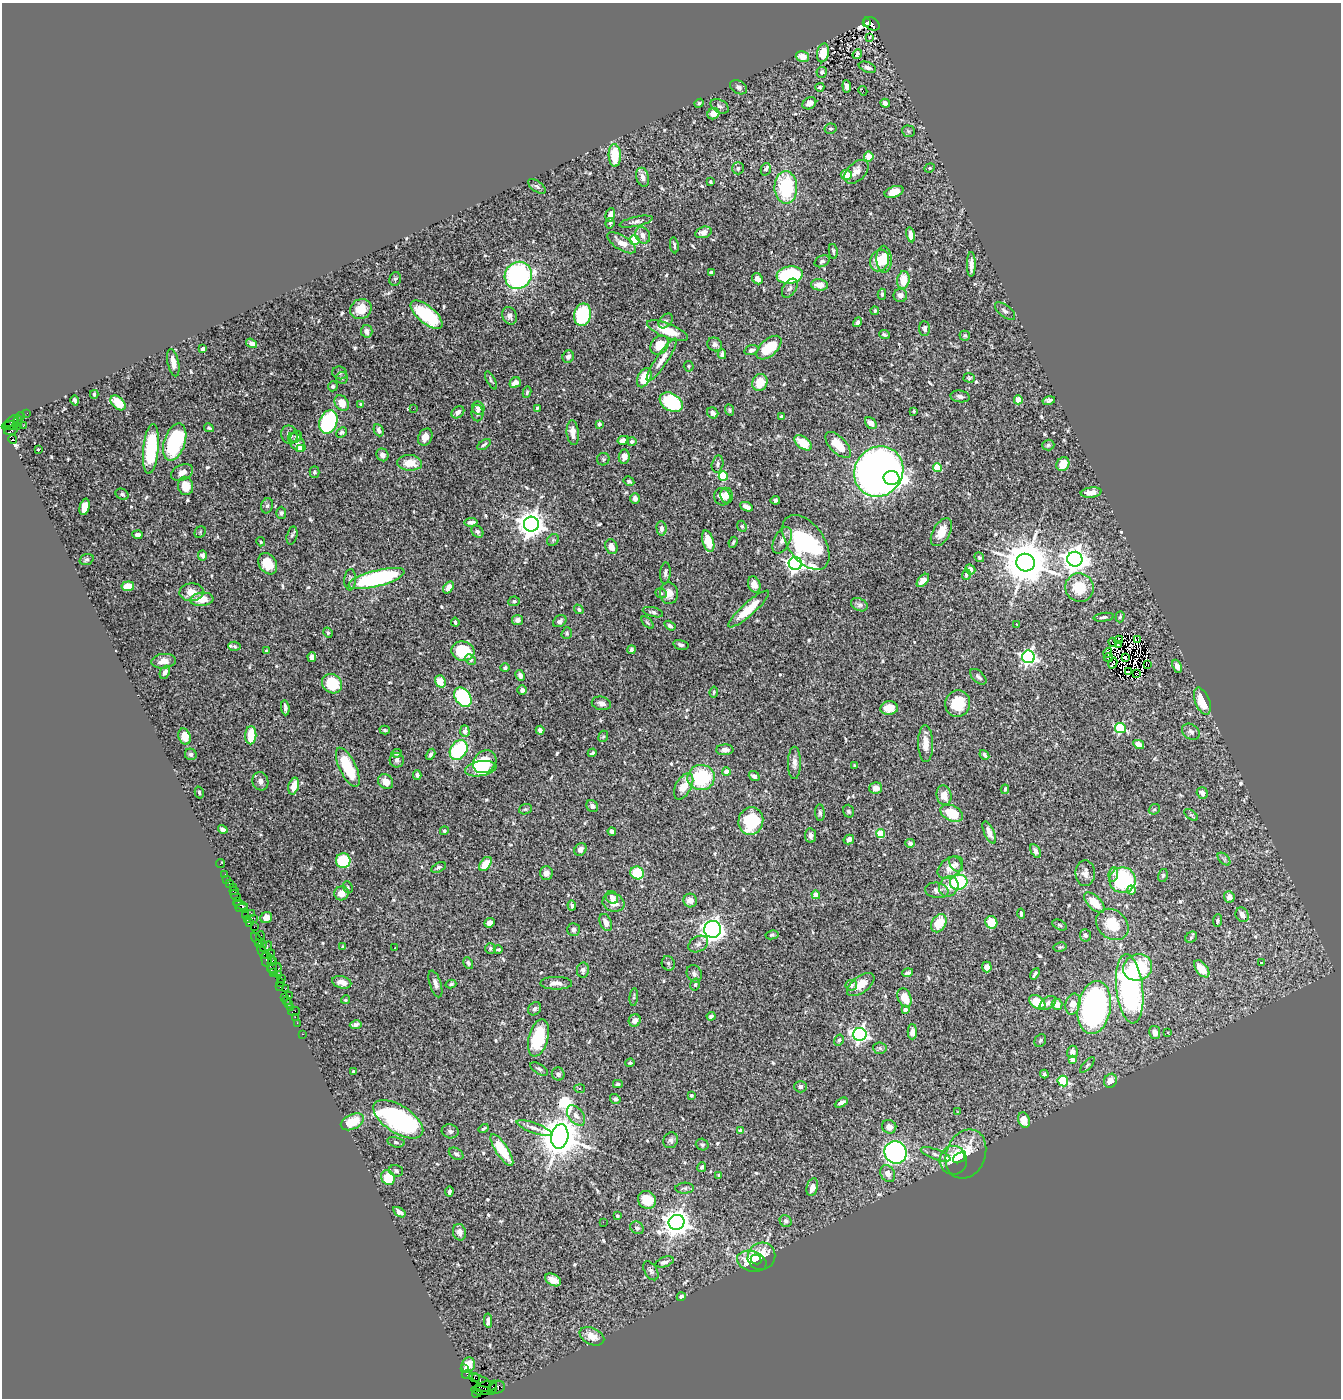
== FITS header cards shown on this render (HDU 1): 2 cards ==
NAXIS1  =                 1339
NAXIS2  =                 1396

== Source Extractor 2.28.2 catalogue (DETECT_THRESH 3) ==
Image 1339 x 1396 px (HDU 1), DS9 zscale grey, 1 PNG px = 1 image px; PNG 1343 x 1400 px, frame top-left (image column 1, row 1396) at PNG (2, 3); each listed source drawn as its Kron ellipse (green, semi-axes under 4 px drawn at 4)
Background 0.774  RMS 0.03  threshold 0.0894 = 3 sigma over >= 5 px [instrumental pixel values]
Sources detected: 647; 6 with non-positive FLUX_AUTO (blend fragments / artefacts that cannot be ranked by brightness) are neither listed nor drawn; of the other 641, the 500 brightest by FLUX_AUTO listed and drawn (141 fainter detections omitted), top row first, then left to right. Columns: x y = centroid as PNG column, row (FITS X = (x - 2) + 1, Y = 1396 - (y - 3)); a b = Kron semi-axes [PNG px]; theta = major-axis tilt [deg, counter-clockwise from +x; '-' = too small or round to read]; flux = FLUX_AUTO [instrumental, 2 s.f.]
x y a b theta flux
866 23 3 2 - 220
872 24 8 6 -32 500
870 37 3 2 - 3.5
823 53 9 6 78 36
857 54 5 3 - 90
802 57 7 5 -17 21
867 67 9 5 -21 7.7
822 72 5 5 - 4.8
847 86 6 4 -84 8.6
738 87 9 6 -30 6.1
820 87 5 4 - 3.3
863 91 5 2 - 2.9
699 103 5 4 - 3.7
809 103 7 5 32 12
885 103 5 4 - 8.9
720 106 10 6 -30 6.5
713 114 6 5 - 16
831 129 6 5 - 3.6
908 131 6 5 - 3.6
615 155 11 6 -88 61
869 157 5 4 - 28
738 168 6 6 - 5.9
930 168 5 4 - 2.9
766 169 6 5 - 8.3
856 172 14 9 44 18
846 175 5 5 - 31
643 177 10 6 -76 12
710 182 3 3 - 3.8
537 186 10 5 -37 5.3
786 187 16 11 -88 140
894 192 10 5 17 22
610 215 7 4 77 13
636 222 17 5 12 7.9
610 223 5 4 - 3
703 232 8 5 17 14
643 235 8 7 - 11
911 235 7 4 -78 15
635 240 5 4 - 120
622 243 16 7 -32 24
674 245 8 3 -82 4.2
833 251 7 3 -79 4.3
884 259 13 7 -88 33
880 260 11 9 63 42
822 261 8 5 25 5
971 264 12 4 90 13
711 272 4 3 - 3.6
518 275 14 13 - 360
790 275 13 8 9 170
395 279 7 5 71 3.9
757 279 6 5 - 10
903 280 9 6 81 36
819 285 8 5 -8 21
790 288 10 6 57 7
882 294 5 4 - 3.5
900 295 7 6 - 10
361 309 11 9 31 32
875 311 4 3 - 2.8
1005 311 12 6 -39 7.9
426 315 19 8 -40 140
583 315 11 8 77 180
510 316 9 7 -70 8.4
666 321 8 5 48 5.1
857 322 5 4 - 6.6
925 329 7 5 -87 5.6
367 331 6 6 - 11
667 331 22 7 -22 53
884 335 5 3 - 3.2
965 336 5 5 - 3.2
252 343 6 4 -34 11
715 344 7 6 - 6.3
659 345 10 8 48 36
769 348 15 8 42 60
203 349 4 3 - 6.9
751 350 7 5 19 7.6
722 354 5 3 - 6.1
568 357 6 5 - 7.3
662 360 25 6 56 21
173 363 14 5 -78 15
689 366 5 4 - 2.8
339 373 7 6 - 5.1
342 378 6 6 - 4.5
644 378 10 6 64 51
969 378 5 5 - 3
491 380 10 3 -60 3.9
760 382 8 7 - 39
515 383 6 5 - 16
333 386 5 5 - 4.1
527 392 6 4 79 3.2
94 394 4 3 - 3.7
960 396 9 6 -9 7.3
75 400 5 3 - 3.6
1018 400 4 4 - 28
1049 401 6 4 13 5.6
671 402 12 8 -31 130
118 403 9 5 -45 50
342 403 8 6 -56 24
361 404 4 4 - 2.9
478 408 7 6 - 7.4
537 408 4 3 - 3.1
413 409 2 2 - 3.2
730 410 6 4 -65 3.2
914 411 4 3 - 2.8
458 412 7 5 40 10
27 413 2 2 - 13
477 413 8 6 -89 6.7
713 413 6 5 - 6.6
20 416 4 3 - 55
782 417 4 3 - 14
12 421 8 4 38 230
17 421 6 4 64 190
328 422 12 8 70 210
871 423 7 5 -48 15
599 424 3 3 - 8.3
9 425 8 4 9 330
12 426 9 4 -6 440
23 426 2 2 - 18
209 428 5 3 - 3.3
11 430 7 3 14 430
379 430 6 4 -66 6.4
342 432 6 4 42 3.5
573 433 12 6 -85 20
289 435 9 8 - 14
296 437 6 5 - 3.7
425 437 9 7 63 19
13 439 4 3 - 730
623 440 6 4 12 12
632 441 5 4 - 6.1
175 442 19 10 71 190
297 442 11 6 -51 9.3
803 443 10 5 -37 50
484 445 7 3 34 3.8
838 445 16 8 -46 45
1048 445 6 5 - 3.9
300 448 4 4 - 30
151 449 25 7 85 140
38 450 3 2 - 31
382 455 6 6 - 7.9
624 457 7 5 83 11
603 459 6 6 - 3.4
410 463 12 8 -4 32
718 464 8 5 77 5.6
1063 464 7 6 - 38
937 468 4 4 - 70
879 471 26 24 53 1500
314 472 5 5 - 4.1
182 473 11 7 24 15
723 476 5 4 - 120
892 478 8 7 - 1300
629 481 5 4 - 4.4
186 486 9 7 -77 36
1091 493 10 5 7 18
122 494 7 5 -29 3.9
726 495 8 6 -82 12
722 497 9 8 - 17
635 498 5 4 - 9.1
775 500 5 3 - 5.2
267 506 8 5 72 4.5
85 507 8 5 76 30
747 507 7 4 -23 12
281 513 6 5 - 4.5
471 522 6 4 8 7.7
531 524 7 7 - 2500
742 526 6 4 -67 2.8
661 528 7 5 -85 7.8
200 532 6 5 - 3
477 532 7 5 -45 4.6
941 532 15 8 60 27
137 535 5 4 - 8.3
292 535 9 5 75 4.4
553 540 6 5 - 4
782 540 14 8 62 12
708 541 11 5 -73 35
261 542 4 3 - 3.2
733 542 6 3 66 2.8
806 542 31 18 -54 290
611 547 8 6 -67 20
202 555 5 4 - 9.1
979 557 5 4 - 3.2
86 559 7 5 20 3.7
1075 559 7 7 - 2000
795 563 6 6 - 860
1026 563 9 8 - 8700
268 564 11 8 -58 48
970 569 5 4 - 7.2
665 573 11 5 85 6.1
966 575 5 4 - 4.1
377 578 29 8 15 290
350 580 10 5 86 7.4
923 580 8 4 48 21
754 585 8 6 -71 16
128 586 6 5 - 24
448 587 7 4 54 11
1079 588 14 14 - 58
192 592 12 9 3 26
661 593 6 4 -21 3.4
669 593 11 9 -84 19
202 599 12 6 6 38
514 601 6 5 - 4.5
859 605 9 6 -27 6.6
579 609 5 4 - 4.6
749 609 26 6 41 54
653 612 10 4 -14 5.2
1104 617 10 4 7 5
1120 617 5 4 - 3.2
517 620 5 5 - 9.5
560 621 7 5 33 6.1
455 622 4 3 - 2.9
647 623 8 3 -45 2.8
1017 624 4 2 - 3.7
670 626 6 4 -33 5
328 633 5 4 - 3.3
567 633 6 5 - 3.1
1119 640 4 3 - 3.3
1138 640 3 3 - 160
1113 642 4 2 - 7.1
681 645 8 4 -15 5.5
1119 645 3 2 - 2.8
234 646 6 4 -5 3.3
631 650 4 4 - 3.5
267 651 4 3 - 6.3
463 651 12 9 -15 110
1108 653 5 3 - 3.6
312 657 5 4 - 8.7
1028 657 6 6 - 620
1108 657 4 3 - 7.6
1125 657 3 3 - 7.7
471 660 6 4 -45 4.1
164 661 12 7 6 18
1113 663 6 2 61 6.4
1148 664 4 3 - 14
1177 666 7 4 -66 10
505 668 5 4 - 4.6
165 672 7 4 63 8.6
1129 672 3 2 - 4.9
1137 673 2 2 - 4.3
520 675 6 4 -62 7.5
978 677 10 5 -43 5.6
440 681 6 5 - 36
332 684 10 9 - 77
522 690 5 5 - 8.9
714 692 5 3 - 3.1
463 697 11 7 -54 250
1202 701 14 7 -69 52
601 703 9 6 -14 10
958 704 13 12 - 62
285 708 7 3 -84 8.2
889 708 9 6 7 27
1120 728 5 5 - 150
385 730 5 3 - 2.8
540 730 4 4 - 7
465 731 6 4 -86 15
1191 732 9 7 -37 6.6
251 735 9 5 89 81
184 736 8 6 -71 29
603 736 6 4 68 3.1
926 744 18 7 -89 24
1139 744 6 4 -29 14
459 750 10 8 55 160
725 750 8 5 2 9.4
397 753 5 4 - 4.5
592 753 4 3 - 3.2
191 754 6 5 - 5.4
431 754 6 4 60 4.9
984 755 5 4 - 6.2
397 760 7 7 - 6.1
485 762 12 10 42 120
794 763 16 6 89 11
855 766 3 3 - 2.8
348 767 21 8 -64 87
481 769 16 7 9 40
726 772 4 4 - 19
417 775 5 4 - 5.5
754 776 6 4 -39 7.5
701 777 13 12 - 130
260 781 9 8 - 9.9
386 782 8 7 - 22
294 786 9 5 75 20
684 786 14 8 61 33
876 788 6 5 - 16
1005 789 5 3 - 3
199 792 6 4 -75 3.2
1202 793 6 5 - 10
944 795 10 7 -76 20
592 806 6 5 - 6.6
525 809 6 5 - 3
1154 809 6 5 - 3.6
849 811 6 5 - 4.9
820 813 8 5 -86 4.4
952 813 12 7 -26 58
1191 815 8 4 -36 3.5
751 821 14 12 75 130
223 829 5 4 - 8.4
444 831 4 4 - 2.9
612 831 4 4 - 8
989 832 12 5 -66 13
881 834 4 4 - 82
810 836 7 5 -82 7.9
849 839 5 4 - 13
910 843 5 4 - 6
580 849 7 5 52 7.5
1035 851 7 4 -59 6.3
1224 859 8 4 -45 3.8
343 861 7 7 - 110
220 863 5 2 - 16
485 864 8 5 53 31
956 864 8 5 -52 6
438 867 8 4 27 4
950 868 14 9 38 24
546 873 7 6 - 14
637 873 7 6 - 75
1085 873 13 10 89 13
225 874 2 2 - 23
1113 874 7 4 82 5.8
1163 875 6 5 - 3
227 879 2 2 - 13
1122 880 13 12 - 210
959 882 9 7 13 170
229 884 3 3 - 100
949 886 11 9 54 16
233 887 2 2 - 6.8
348 887 6 4 -71 2.9
937 890 12 7 -8 11
1131 890 4 4 - 19
234 891 4 3 - 28
342 893 7 7 - 20
816 895 4 4 - 37
236 896 7 3 -53 110
612 897 7 5 -45 9.5
1229 897 6 5 - 12
690 900 7 6 - 16
238 901 3 2 - 59
1094 902 13 6 -45 45
613 903 11 9 -19 19
241 905 7 3 -17 160
572 905 5 3 - 4.8
242 908 6 2 -3 290
251 913 2 2 - 26
1021 914 5 3 - 3.5
245 915 4 2 - 49
1242 915 8 6 -62 14
254 918 4 2 - 94
266 918 6 5 - 14
247 920 3 3 - 70
1217 920 6 4 86 4.2
991 922 6 6 - 40
249 923 4 3 - 90
490 923 5 4 - 12
606 923 9 5 -70 14
939 923 10 7 58 40
1112 924 18 14 -41 60
1060 925 8 5 -28 3.1
254 927 2 2 - 51
573 929 6 6 - 8.4
713 929 8 8 - 920
772 935 6 4 10 3.5
1085 935 6 5 - 4.9
260 936 4 3 - 66
1191 937 6 5 - 3.1
257 939 7 3 -53 190
259 943 3 3 - 76
263 944 4 4 - 100
698 944 10 7 30 9
266 947 6 3 38 360
343 947 3 3 - 2.9
1060 947 6 5 - 3.3
395 948 3 3 - 15
490 948 5 5 - 3.6
498 949 4 3 - 2.8
263 952 7 3 -60 220
271 953 2 2 - 29
267 960 7 5 -86 220
272 961 4 3 - 150
468 963 6 4 -61 4.6
668 963 7 6 - 5
1262 963 3 3 - 63
272 965 9 3 -85 160
987 967 5 5 - 11
1138 967 15 13 18 120
274 968 7 5 13 490
1202 969 10 5 -51 34
583 970 7 6 - 6.3
274 973 4 2 - 58
908 973 5 3 - 4.3
278 974 2 2 - 17
694 974 9 7 -66 7
1035 974 6 3 57 4.5
281 979 2 2 - 4.4
342 982 10 6 -15 14
280 983 2 2 - 22
556 983 16 6 0 14
435 984 14 5 -72 9.9
451 984 5 3 - 3.5
695 984 6 4 77 4.6
851 985 6 5 - 5.4
861 985 16 8 37 26
280 987 2 2 - 23
286 988 3 2 - 92
1130 989 35 13 -83 530
289 995 3 2 - 64
285 997 4 2 - 74
634 997 9 4 84 3.5
905 998 10 6 -68 29
286 1000 3 3 - 70
345 1000 4 4 - 3.6
1037 1002 9 6 -37 60
288 1003 4 2 - 64
1048 1003 9 5 34 8.2
1057 1004 5 5 - 18
1073 1004 10 7 74 26
291 1007 4 2 - 64
1094 1008 27 16 80 650
535 1009 7 6 - 6.7
905 1009 3 3 - 8.8
294 1011 6 2 18 140
711 1016 4 4 - 6.4
295 1017 2 2 - 26
635 1020 6 5 - 13
297 1023 2 2 - 28
356 1025 6 4 11 7.5
912 1032 7 4 90 11
1167 1032 3 3 - 14
1155 1033 7 5 -79 14
302 1034 3 2 - 35
860 1034 7 6 - 690
538 1038 19 9 75 99
839 1040 5 4 - 4.6
1040 1041 7 5 58 4
880 1048 7 5 -6 4.3
1072 1052 6 5 - 12
1072 1060 4 4 - 18
630 1063 5 4 - 3.1
1087 1065 10 4 48 3.8
539 1069 10 5 -33 5.2
353 1072 3 3 - 5.2
558 1074 6 6 - 6.2
1044 1074 4 3 - 4.4
1063 1081 5 5 - 95
1110 1081 7 6 - 19
618 1084 5 3 - 3.3
800 1087 6 5 - 6.7
580 1089 5 4 - 2.9
691 1095 3 3 - 2.8
615 1099 5 5 - 5.5
841 1103 7 4 28 9.9
957 1112 3 2 - 3.7
576 1116 12 7 -52 12
398 1119 28 13 -33 430
1024 1120 8 6 -71 22
352 1122 12 7 25 51
889 1127 7 6 - 15
534 1128 18 5 -19 11
484 1129 5 3 - 3.5
450 1131 8 7 - 6.8
741 1131 4 4 - 21
560 1137 12 8 80 7800
671 1140 8 7 - 6.5
396 1142 9 5 -13 4.5
702 1145 6 5 - 4.3
502 1150 18 6 -57 73
895 1152 11 11 - 850
456 1154 8 5 -32 5.5
935 1154 16 5 -20 9.6
966 1154 25 19 67 66
959 1158 6 4 36 20
953 1160 14 14 - 47
702 1167 5 4 - 5.2
396 1171 7 6 - 5
888 1174 9 7 -60 14
719 1176 4 3 - 4.4
388 1178 8 6 -57 61
812 1187 9 5 74 14
685 1188 9 5 2 4.5
449 1192 5 3 - 5.3
647 1200 9 8 - 50
399 1212 7 4 -33 7.7
617 1216 3 3 - 3.7
786 1221 6 5 - 5.9
603 1222 2 2 - 29
676 1222 8 7 - 2500
637 1228 7 6 - 6.5
459 1232 8 6 -76 13
761 1256 14 13 - 53
756 1259 5 4 - 20
752 1261 15 10 -17 50
664 1262 9 5 18 8.1
651 1271 10 6 -60 6.3
553 1280 8 5 -28 19
681 1297 4 4 - 5.6
488 1321 7 4 87 7.6
592 1336 13 8 -25 23
468 1365 8 6 64 25
465 1369 3 2 - 39
467 1375 5 4 - 150
474 1378 6 3 -24 180
481 1381 10 4 -30 350
485 1387 11 5 8 570
497 1387 7 6 - 230
492 1388 7 4 73 120
482 1391 10 3 -5 67
477 1393 5 4 - 57
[141 fainter detections neither listed nor drawn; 6 non-positive-flux detections neither listed nor drawn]